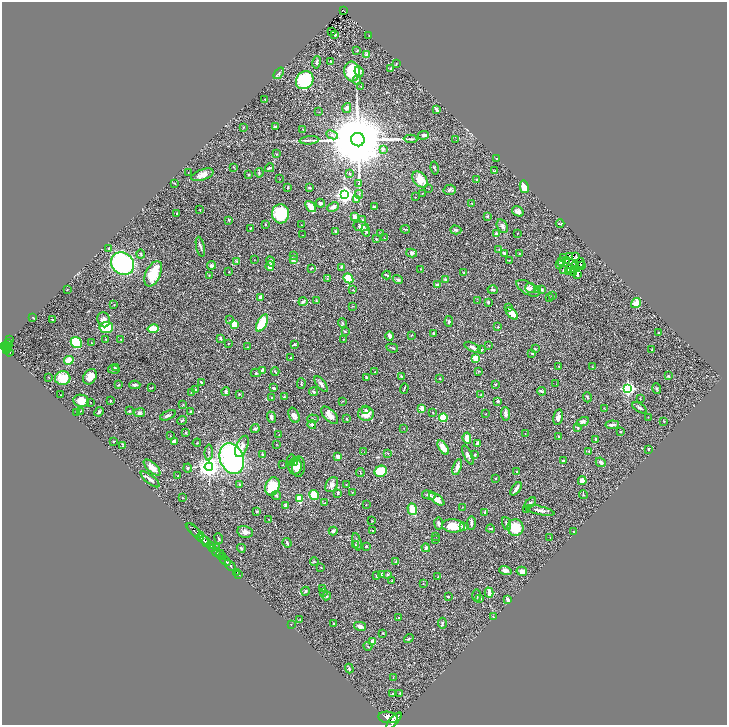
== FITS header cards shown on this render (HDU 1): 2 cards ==
NAXIS1  =                 1449
NAXIS2  =                 1445

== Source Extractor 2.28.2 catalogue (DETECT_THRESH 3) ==
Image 1449 x 1445 px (HDU 1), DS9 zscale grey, zoomed out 1/2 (1 PNG px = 2 x 2 image px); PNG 729 x 727 px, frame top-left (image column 1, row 1445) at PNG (2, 2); each listed source drawn as its Kron ellipse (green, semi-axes under 4 px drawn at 4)
Background 0.835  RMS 0.03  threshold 0.0894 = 3 sigma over >= 5 px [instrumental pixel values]
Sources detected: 449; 40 cannot appear on this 1/2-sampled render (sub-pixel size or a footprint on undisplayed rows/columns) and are neither listed nor drawn; the other 409 listed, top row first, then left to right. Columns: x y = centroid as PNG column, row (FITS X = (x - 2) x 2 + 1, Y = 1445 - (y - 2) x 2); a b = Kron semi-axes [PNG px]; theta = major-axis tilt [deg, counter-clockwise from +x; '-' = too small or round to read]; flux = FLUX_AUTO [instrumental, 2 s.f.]
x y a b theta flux
343 10 4 2 - 58
332 32 3 1 - 3.6
335 35 4 2 - 6.3
369 35 2 1 - 2.7
357 51 3 2 - 6.1
367 55 2 2 - 68
331 61 4 2 - 3.7
317 62 6 4 78 11
396 64 3 2 - 3.4
391 69 3 3 - 6.2
352 71 10 8 -85 210
359 72 5 4 - 25
279 73 6 3 52 9.8
305 80 10 8 49 320
357 80 4 4 - 10
361 87 2 2 - 2
265 99 2 2 - 3.3
347 108 5 4 - 20
436 110 3 2 - 16
319 112 2 1 - 1.3
243 127 3 2 - 2.7
275 127 3 3 - 8.8
303 129 3 2 - 5.9
332 135 6 3 -25 12
424 135 5 3 - 21
411 139 7 3 -4 8.4
309 140 10 2 5 12
358 140 7 6 - 100000
456 140 2 1 - 1.5
383 149 4 3 - 11
276 154 3 2 - 4.9
497 158 2 2 - 3.7
233 167 2 2 - 2.8
270 168 4 2 - 12
434 168 6 2 -77 4.7
495 171 3 2 - 1.8
188 173 3 1 - 2.1
259 173 4 3 - 6.8
248 174 3 2 - 3.6
350 174 3 2 - 5.2
202 175 12 5 19 39
280 179 2 2 - 1.9
420 180 9 6 -48 80
477 180 2 2 - 3.6
175 183 3 2 - 3
359 184 3 2 - 3.1
288 187 3 3 - 3.6
524 187 6 4 -78 92
309 188 3 2 - 5.4
429 189 2 2 - 2.2
450 190 6 5 - 12
422 193 3 2 - 2.6
359 194 4 3 - 7.8
345 195 4 4 - 2000
415 197 2 2 - 2.3
356 199 4 4 - 54
320 203 4 4 - 12
472 203 3 2 - 3.1
311 206 6 3 -49 92
333 207 6 3 26 26
374 207 4 2 - 6
200 210 2 2 - 3
518 211 6 4 -33 24
177 213 2 2 - 5.8
280 214 9 8 - 230
355 216 4 3 - 19
487 216 3 3 - 4.2
362 219 3 3 - 4.1
229 220 3 2 - 3.5
265 224 3 2 - 2.8
560 224 4 2 - 7.1
302 225 2 1 - 1.9
361 226 7 5 -11 24
502 226 7 5 -60 16
250 228 3 3 - 3.2
405 229 5 2 - 5.2
456 230 5 3 - 8.6
366 231 6 3 -72 10
336 232 3 3 - 7.6
517 233 2 1 - 1.9
381 234 2 2 - 2.5
496 234 3 2 - 33
303 235 2 1 - 2.6
384 238 2 2 - 2.5
376 239 2 2 - 3.9
200 247 10 2 -78 9.3
109 248 3 2 - 3
499 249 3 3 - 6.2
412 253 5 4 - 14
504 253 4 3 - 12
519 253 3 2 - 2.5
141 254 4 3 - 4.7
294 255 3 2 - 3.2
569 256 2 1 - 0.56
575 257 3 2 - 1.7
563 258 2 1 - 2.9
255 259 2 2 - 1.3
294 260 4 4 - 11
509 260 3 2 - 2.3
237 261 4 3 - 5.4
271 261 5 3 - 15
566 261 2 1 - 2.2
562 262 3 2 - 2
580 263 5 1 - 0.55
123 264 12 10 -38 980
559 264 3 2 - 11
211 265 4 3 - 18
575 265 2 1 - 0.75
270 266 5 3 - 38
582 266 2 1 - 2.3
341 267 3 2 - 7.4
311 268 3 2 - 4.5
570 268 2 1 - 0.89
421 269 2 2 - 2.6
575 269 2 1 - 1.1
563 270 3 2 - 3.2
569 271 3 1 - 1.3
229 272 3 2 - 1.8
464 273 3 3 - 6
574 273 2 2 - 2
153 274 13 7 66 190
209 275 2 2 - 3.8
387 275 4 2 - 7.2
577 275 3 2 - 5.7
348 278 5 4 - 120
327 279 3 2 - 2.7
398 279 5 4 - 7.7
446 280 2 2 - 32
437 284 4 3 - 6.4
528 288 13 6 -30 31
531 288 5 5 - 15
537 289 2 2 - 51
542 289 4 3 - 11
67 290 2 2 - 2.1
353 290 2 2 - 3
493 290 5 3 - 9
552 296 3 2 - 3.6
260 297 4 3 - 14
550 298 2 1 - 1.6
316 301 3 3 - 4.9
477 301 2 1 - 1.4
303 302 4 2 - 13
488 302 3 2 - 7.5
636 303 5 4 - 74
114 304 3 2 - 1.9
353 306 3 2 - 4
509 308 4 2 - 5.5
512 313 7 3 -44 65
33 318 3 2 - 2.7
52 319 2 2 - 4.5
104 320 7 6 - 35
230 320 3 2 - 3
449 321 5 3 - 6.9
262 323 9 4 62 160
343 323 4 3 - 5.7
234 325 4 3 - 110
498 326 3 2 - 2.5
106 328 7 5 6 130
153 329 5 4 - 99
345 332 2 2 - 8.1
434 333 3 3 - 9.7
659 333 3 2 - 4.7
411 335 3 2 - 4.3
390 336 4 3 - 26
220 338 4 3 - 7.8
106 339 3 3 - 5.4
343 339 2 1 - 2.1
9 340 2 1 - 38
121 340 2 2 - 3.1
76 343 6 5 - 310
92 343 3 2 - 2.9
228 343 2 2 - 3.3
8 344 5 2 - 400
294 344 3 2 - 6.1
6 345 3 2 - 260
489 345 2 1 - 1.6
4 346 2 2 - 490
247 347 3 2 - 2.8
473 347 9 4 -26 19
8 348 2 2 - 88
392 348 6 2 -20 6.3
535 349 4 2 - 3.6
652 349 3 2 - 5
7 350 2 1 - 170
481 350 4 3 - 3.9
9 352 4 2 - 240
532 353 3 3 - 6.6
291 357 3 3 - 4.3
476 358 3 2 - 190
69 360 5 4 - 68
559 367 2 1 - 2.4
592 367 3 2 - 2.8
115 368 4 2 - 6.2
114 369 6 3 -8 11
262 370 3 2 - 8.6
478 371 3 3 - 3.8
275 372 4 2 - 4.2
375 372 2 2 - 4.2
256 373 5 3 - 5.1
401 376 3 3 - 3.5
668 376 4 3 - 3.9
48 377 3 2 - 1.7
90 377 8 6 57 43
366 377 3 2 - 5.3
63 378 7 7 - 120
440 378 2 2 - 4.6
201 382 3 2 - 6
301 383 5 2 - 5
321 384 9 4 -50 19
495 384 2 2 - 5.4
556 384 2 1 - 1.8
119 385 3 2 - 3.4
135 385 5 4 - 13
151 388 3 2 - 2.6
274 388 4 3 - 9.8
404 388 5 1 - 5.6
628 388 4 3 - 1300
657 389 5 3 - 5.9
195 390 3 3 - 3.7
541 391 4 2 - 16
191 392 3 2 - 2.9
226 392 4 3 - 14
313 392 4 3 - 9.7
239 394 2 2 - 7
61 395 2 2 - 4.1
481 395 3 2 - 6.6
284 397 3 3 - 3.7
587 397 5 3 - 6.4
272 398 3 2 - 5
640 399 3 2 - 2.6
81 401 8 6 -9 71
110 401 2 2 - 7.4
343 401 3 2 - 2.2
498 401 3 2 - 8.4
91 402 2 1 - 34
183 405 3 3 - 3.5
604 408 2 2 - 2.2
639 408 8 3 -32 14
422 409 3 3 - 55
366 410 3 3 - 5.6
81 411 3 2 - 2.2
129 411 3 2 - 7.3
77 412 3 3 - 3.6
99 412 5 3 - 9.7
190 412 3 3 - 5.6
139 413 6 4 9 17
433 413 2 2 - 3.5
366 414 8 7 - 55
486 414 3 1 - 1.5
505 414 6 4 -85 22
168 415 8 4 25 12
294 415 8 5 -66 21
330 415 11 5 -45 46
271 417 6 3 -70 17
558 417 8 4 78 24
648 417 2 1 - 1.6
443 418 4 4 - 170
313 419 6 2 -5 5
347 419 2 2 - 5.2
182 420 5 3 - 7.2
664 421 3 2 - 4.2
583 422 6 4 29 20
312 425 4 3 - 15
612 425 7 2 5 16
577 427 4 3 - 4.9
404 428 2 1 - 1.5
255 429 5 4 - 10
620 431 2 2 - 3.7
186 433 2 2 - 6
525 433 2 2 - 3
279 435 3 2 - 3.1
171 436 3 2 - 2.4
558 437 4 2 - 4.8
467 438 6 4 -84 49
596 440 4 2 - 12
114 441 3 2 - 3.6
174 441 3 2 - 14
197 443 4 2 - 3.5
478 443 4 3 - 20
276 444 2 2 - 1.8
122 446 3 3 - 2.9
242 446 11 5 66 34
443 448 8 3 -58 64
648 449 3 2 - 6.1
589 451 3 2 - 5.5
209 452 8 3 88 8.4
364 452 2 2 - 2.2
388 453 3 2 - 3.8
262 455 4 2 - 6
468 455 10 3 -64 17
475 455 3 3 - 5.8
338 457 4 3 - 22
232 458 16 12 -70 1100
291 460 6 3 87 12
563 460 3 2 - 11
601 462 5 3 - 16
294 463 2 2 - 6.1
283 465 2 1 - 2
295 466 8 7 - 34
209 467 4 4 - 4800
298 467 10 6 88 43
457 467 8 4 74 26
152 468 10 5 -44 46
188 468 4 3 - 6.8
381 471 6 5 - 180
360 472 4 2 - 4.6
516 472 2 2 - 6.2
178 476 2 2 - 1.8
495 478 2 2 - 2.3
150 479 11 3 -38 20
582 481 4 4 - 29
332 484 8 5 59 23
346 484 3 2 - 2.8
239 485 4 3 - 7
272 486 9 7 67 160
516 489 7 2 52 22
353 492 3 2 - 2.8
338 493 3 2 - 5.7
276 495 5 3 - 6.9
314 495 5 4 - 140
429 495 7 4 -14 14
583 495 4 2 - 3.8
182 498 2 2 - 3.2
299 499 4 3 - 100
437 499 9 4 -36 72
325 503 3 2 - 3.8
530 503 7 3 41 8.6
286 505 3 3 - 16
366 505 2 2 - 2.1
462 507 2 1 - 1.3
412 509 6 4 -72 79
527 510 2 1 - 1.6
540 510 15 3 -13 25
257 511 4 3 - 6.2
485 512 3 3 - 10
268 519 2 2 - 1.7
372 521 3 2 - 3
439 523 6 3 -83 10
471 523 7 3 90 16
506 523 7 3 -70 8.3
453 526 11 6 -5 120
463 527 4 4 - 28
515 528 8 8 - 140
491 529 4 3 - 4.9
193 530 9 2 -49 400
333 531 4 3 - 11
372 531 2 2 - 3.1
245 532 8 5 -12 27
574 532 2 2 - 2.4
198 534 16 2 -43 1800
436 536 3 2 - 1.7
201 537 2 2 - 630
550 537 3 2 - 2.3
219 539 5 2 - 7.4
435 539 2 1 - 1.5
205 541 6 3 -49 3800
357 542 9 3 -76 15
287 543 5 2 - 7.9
355 545 3 2 - 3.9
211 546 4 3 - 1300
366 546 2 2 - 4.8
216 548 3 1 - 200
241 548 4 3 - 5.3
426 548 4 3 - 12
213 549 2 1 - 520
217 552 4 3 - 800
220 554 4 3 - 630
223 557 3 1 - 250
225 561 6 2 -39 1700
314 561 4 3 - 4.6
396 561 3 2 - 5
230 565 6 2 -44 1900
321 567 2 2 - 2.4
505 571 6 4 -16 26
522 571 5 4 - 28
237 572 2 1 - 41
238 574 3 1 - 29
382 574 4 3 - 9
387 574 2 2 - 15
376 576 4 2 - 4.6
438 577 3 3 - 2.9
392 581 4 2 - 3.1
423 584 2 1 - 1.7
323 588 3 2 - 4.1
305 591 4 4 - 8.4
324 593 3 3 - 4.9
489 593 5 3 - 27
477 595 6 2 -90 6.9
326 596 4 4 - 7.4
448 597 2 2 - 3.3
480 598 3 2 - 6.2
508 600 4 2 - 27
399 617 2 2 - 16
493 617 3 2 - 2.6
300 619 3 2 - 1.8
333 623 2 2 - 4.3
442 623 5 3 - 7.2
291 624 2 2 - 1.7
360 626 6 3 -12 26
383 633 3 3 - 4.1
409 639 5 2 - 5.5
373 641 4 4 - 37
368 646 4 2 - 4.7
349 669 5 3 - 8.5
393 677 2 2 - 2.2
392 694 3 2 - 8.6
400 694 3 2 - 4.2
388 717 10 5 -8 7300
394 721 10 4 48 6100
At the frame edge (FLAGS 8, measured only in part): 1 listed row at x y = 394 721
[40 sub-pixel or undisplayed-footprint detections neither listed nor drawn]